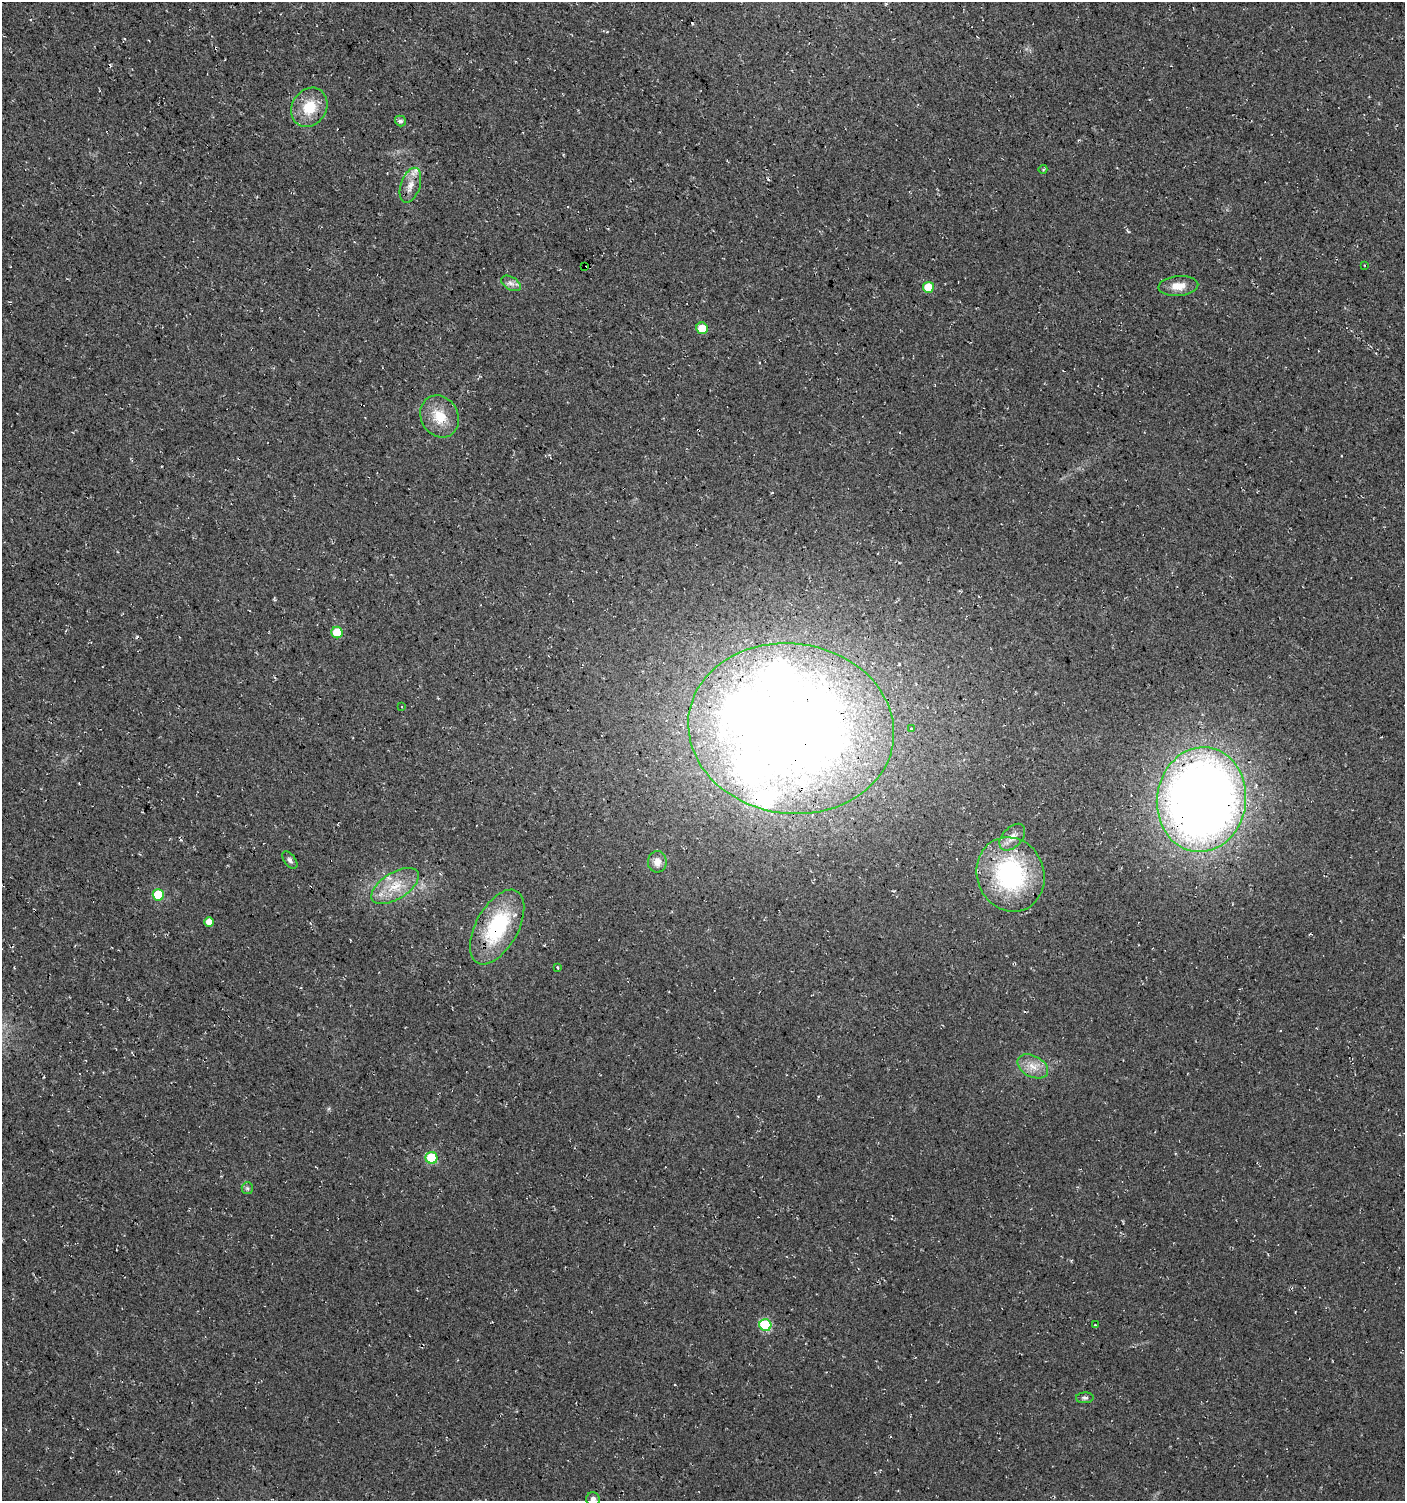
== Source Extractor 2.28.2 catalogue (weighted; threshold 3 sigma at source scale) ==
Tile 11 of 4 x 4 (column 3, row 3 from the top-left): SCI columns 3047-4449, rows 1500-2998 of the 6043 x 6022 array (HDU 1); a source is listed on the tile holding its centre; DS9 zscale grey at full resolution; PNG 1407 x 1503 px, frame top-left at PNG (2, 2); each listed source drawn as its Kron ellipse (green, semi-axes under 4 px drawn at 4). Shown black and unused: <1% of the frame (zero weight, under 3 of 4 exposures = <1% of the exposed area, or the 3 px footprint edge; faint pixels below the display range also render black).
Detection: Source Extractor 2.28.2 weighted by HDU 2 'WHT'; one run over the whole footprint, this tile lists its part. Background 0.0176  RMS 0.0054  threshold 0.0244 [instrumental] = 3 sigma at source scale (4.5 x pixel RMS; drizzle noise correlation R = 1.50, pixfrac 1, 0.0396/0.0396 arcsec/px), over >= 5 px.
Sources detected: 43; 5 inside a brighter object's white glare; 3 cosmic-ray / hot-pixel residue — neither listed nor drawn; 3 inside a brighter listed object's ellipse — not listed separately; the other 32 listed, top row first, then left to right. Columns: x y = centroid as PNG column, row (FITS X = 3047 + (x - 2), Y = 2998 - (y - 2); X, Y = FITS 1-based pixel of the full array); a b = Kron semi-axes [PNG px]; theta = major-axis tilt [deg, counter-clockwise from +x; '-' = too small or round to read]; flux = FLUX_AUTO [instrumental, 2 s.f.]
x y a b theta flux
309 107 20 17 58 15
400 121 5 5 - 1.8
1043 169 4 3 - 0.51
410 185 18 9 72 5.4
1364 265 2 2 - 0.58
585 267 3 2 - 0.82
511 283 11 6 -30 2.5
1178 286 20 10 5 7
928 287 5 5 - 13
702 328 6 5 - 9
440 416 22 18 -60 13
337 633 6 5 - 15
402 707 3 2 - 0.36
911 728 3 3 - 0.7
791 729 103 85 -8 860
1201 800 52 44 82 650
1012 837 16 9 48 5.1
290 860 10 5 -53 1.5
657 862 10 9 - 4.2
1010 874 38 33 -69 76
395 886 27 13 32 14
158 895 6 5 - 25
209 922 5 4 - 4.6
497 927 41 21 61 47
557 967 4 2 - 0.5
1033 1066 16 10 -28 6.5
432 1158 6 6 - 27
247 1188 6 5 - 1.1
765 1325 6 6 - 40
1095 1325 3 2 - 0.39
1085 1398 9 5 3 1.4
593 1499 7 6 - 2
Overlapping masked pixels (flux is a lower limit): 4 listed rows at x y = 585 267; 791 729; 1201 800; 497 927
Isophote crosses this tile's border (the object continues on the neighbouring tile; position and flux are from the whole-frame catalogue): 1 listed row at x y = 593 1499